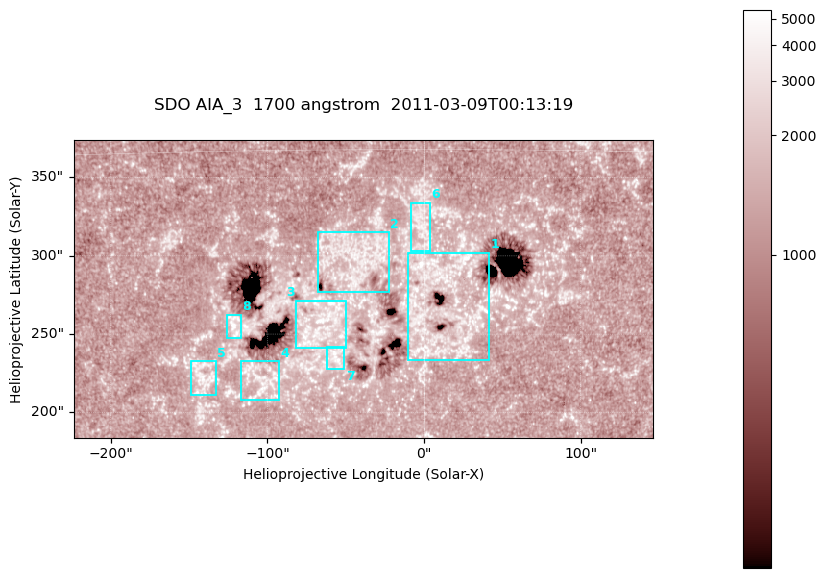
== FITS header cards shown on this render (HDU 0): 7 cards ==
TELESCOP= 'SDO     '           /
INSTRUME= 'AIA_3   '           /
WAVELNTH=                 1700 /
WAVEUNIT= 'angstrom'           /
DATE-OBS= '2011-03-09T00:13:19.712' /
CTYPE1  = 'HPLN-TAN'           /
CTYPE2  = 'HPLT-TAN'           /

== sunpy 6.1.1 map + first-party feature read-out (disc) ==
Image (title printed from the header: SDO AIA_3  1700 angstrom  2011-03-09T00:13:19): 603 x 310 px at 0.613 arcsec/px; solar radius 967 arcsec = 1577 px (partial field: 2.4% of the solar disc is inside the frame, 100% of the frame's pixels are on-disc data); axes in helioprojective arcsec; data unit not stated in the header (colour bar unlabelled)
Pointing: header CRPIX1/2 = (2053.97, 2042.58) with CRVAL1/2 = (0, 0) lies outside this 603 x 310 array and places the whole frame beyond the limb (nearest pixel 1.43 R_sun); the SolarSoft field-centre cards XCEN/YCEN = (-38.87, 278.8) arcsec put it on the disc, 1770 arcsec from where CRPIX/CRVAL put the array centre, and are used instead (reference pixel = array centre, CRVAL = XCEN/YCEN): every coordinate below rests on XCEN/YCEN
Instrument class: DISC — disc imager (sunpy class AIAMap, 1700 A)
Bright regions (active regions / flare kernels): reference = the on-disc median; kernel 5 px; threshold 5 sigma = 1571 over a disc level ~1294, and >= 1.15x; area >= 186 px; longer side >= 4 px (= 2.5 arcsec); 8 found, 8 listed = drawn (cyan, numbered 1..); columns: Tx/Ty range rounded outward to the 2 arcsec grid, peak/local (2 s.f.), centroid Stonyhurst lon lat
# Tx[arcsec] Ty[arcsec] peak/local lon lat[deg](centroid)
1 -12..42 232..302 4.6 +1 +9
2 -68..-22 276..316 3.2 -3 +11
3 -82..-48 240..272 4 -4 +8
4 -118..-92 206..234 3.3 -6 +6
5 -150..-132 210..234 3.5 -8 +6
6 -10..4 302..334 3.2 +0 +12
7 -62..-50 228..242 3.7 -3 +7
8 -126..-116 246..262 4.5 -7 +8